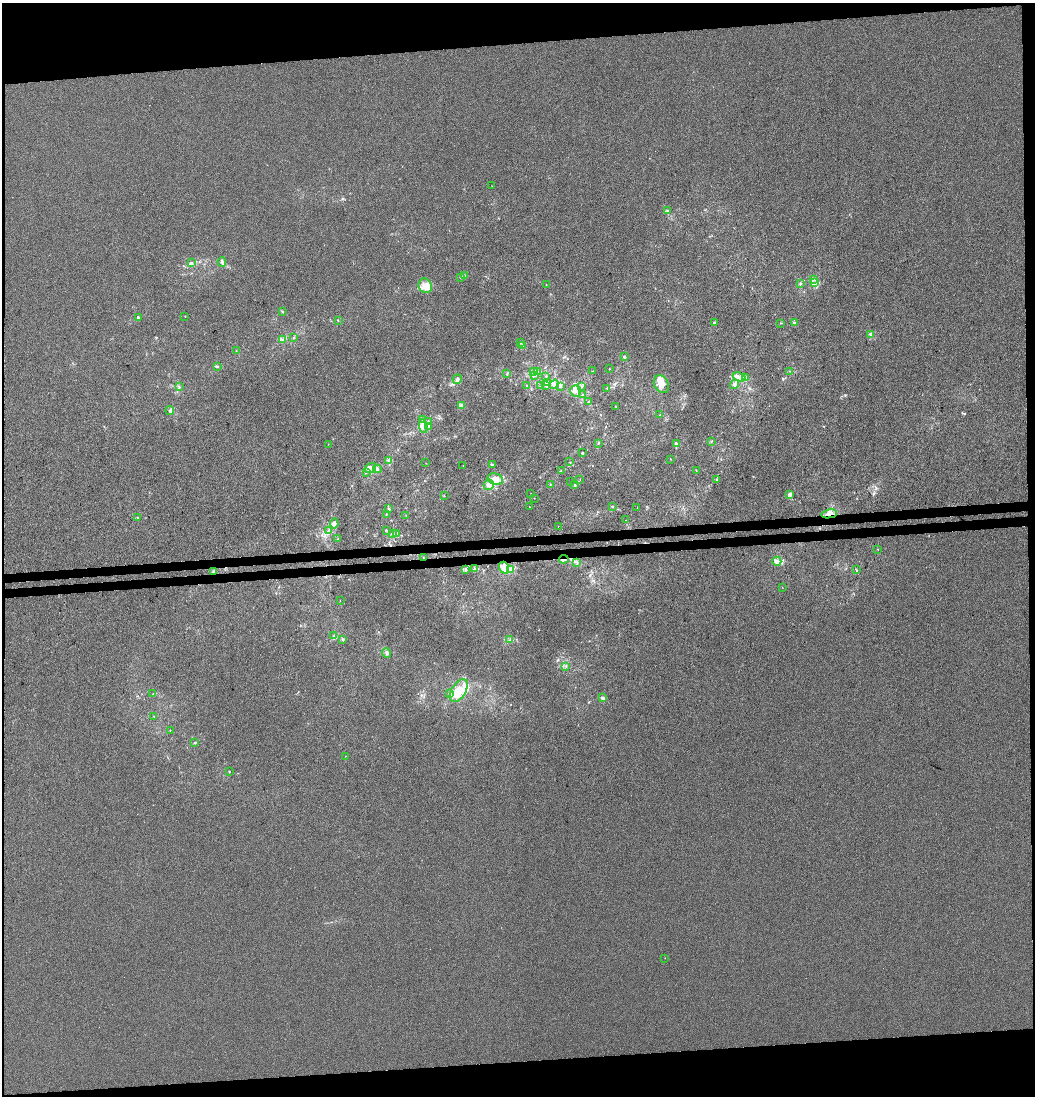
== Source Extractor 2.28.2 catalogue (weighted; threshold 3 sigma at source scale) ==
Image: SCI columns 38-4169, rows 56-4429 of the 4171 x 4484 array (HDU 1 of 3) = the unmasked area's bounding box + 8 px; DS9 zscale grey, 4 x 4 block average (1 PNG px = mean of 4 x 4 image px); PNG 1037 x 1098 px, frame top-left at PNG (2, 3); each listed source drawn as its Kron ellipse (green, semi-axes under 4 px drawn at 4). Shown black and unused: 10% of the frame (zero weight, under 3 of 4 exposures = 5% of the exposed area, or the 3 px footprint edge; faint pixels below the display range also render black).
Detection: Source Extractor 2.28.2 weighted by HDU 2 'WHT'. Background -5.85e-04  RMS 0.0047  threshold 0.0212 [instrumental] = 3 sigma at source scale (4.5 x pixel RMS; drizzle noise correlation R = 1.50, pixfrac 1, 0.0396/0.0396 arcsec/px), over >= 5 px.
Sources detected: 162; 4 inside a brighter object's white glare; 1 cosmic-ray / hot-pixel residue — neither listed nor drawn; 8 coinciding with a brighter row at this scale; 19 inside a brighter listed object's ellipse — not listed separately; the other 130 listed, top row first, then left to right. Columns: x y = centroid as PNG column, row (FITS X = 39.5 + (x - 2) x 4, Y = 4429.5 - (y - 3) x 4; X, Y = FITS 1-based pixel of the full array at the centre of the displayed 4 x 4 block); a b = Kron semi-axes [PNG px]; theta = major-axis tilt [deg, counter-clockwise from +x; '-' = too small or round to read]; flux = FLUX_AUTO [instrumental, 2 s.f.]
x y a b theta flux
492 186 2 2 - 0.49
668 211 2 2 - 1.8
222 262 4 2 - 5.1
191 263 4 2 - 3.4
464 276 3 3 - 4.8
461 278 2 2 - 1.9
813 280 2 2 - 1.1
815 283 4 2 - 5
546 284 2 2 - 0.76
800 284 2 2 - 3.6
425 286 7 6 - 29
282 312 3 2 - 1.9
185 316 2 2 - 0.7
138 317 2 2 - 14
338 320 2 2 - 1
714 323 2 2 - 2.5
780 323 3 2 - 1.3
794 323 3 2 - 3.5
871 334 2 2 - 48
294 338 2 2 - 2
283 340 3 2 - 3
520 342 2 2 - 3.4
522 345 3 2 - 3.5
236 351 2 2 - 1
624 357 3 2 - 3.6
218 367 2 2 - 1.2
609 369 2 2 - 0.57
593 371 2 2 - 0.84
790 371 2 2 - 0.66
534 372 2 2 - 2.3
538 372 2 2 - 0.8
506 374 2 2 - 0.84
534 375 3 2 - 6
546 376 2 2 - 0.87
739 377 6 4 -20 12
745 378 3 3 - 4.6
457 379 5 3 - 9.6
548 383 4 3 - 6
554 384 5 4 - 8.1
661 384 9 7 -59 27
734 384 5 4 - 12
541 385 2 2 - 2.7
546 385 4 3 - 5.6
527 386 3 2 - 3.9
581 386 2 2 - 2.2
179 387 3 2 - 1.9
561 387 2 2 - 1.6
607 388 2 2 - 1.7
576 391 6 5 - 15
582 395 3 2 - 2.3
589 402 3 2 - 2.4
461 406 3 3 - 4.3
615 406 2 2 - 0.87
170 410 4 2 - 3.4
660 415 2 2 - 1.5
423 419 2 2 - 0.84
428 421 4 2 - 2.6
423 426 7 4 -79 13
429 426 3 2 - 4.6
711 441 2 2 - 1.3
598 443 2 2 - 1.6
328 444 2 2 - 0.76
676 444 2 2 - 9.5
583 453 2 2 - 1.6
671 459 2 2 - 0.86
389 460 3 2 - 3.9
570 462 2 2 - 1.1
426 463 2 2 - 0.47
463 465 2 2 - 0.64
492 465 3 2 - 2.6
370 468 6 5 - 11
377 469 4 3 - 5.6
696 470 2 2 - 0.9
561 471 2 2 - 1.4
366 472 2 2 - 1.1
495 479 8 5 -20 28
580 479 2 2 - 0.71
717 479 2 2 - 0.87
570 482 2 2 - 0.61
550 484 2 2 - 0.81
489 485 5 4 - 13
575 485 2 2 - 2
531 493 2 2 - 0.48
790 494 3 3 - 8.4
444 496 2 2 - 1
534 498 2 2 - 0.64
612 506 2 2 - 1.3
529 507 2 2 - 0.8
637 507 2 2 - 3.7
388 509 3 2 - 2.4
386 514 2 2 - 1
829 514 8 3 10 14
406 515 2 2 - 1.8
137 518 2 2 - 1.2
626 520 2 2 - 0.96
334 524 5 3 - 14
558 526 2 2 - 0.59
386 530 2 2 - 2.7
329 531 2 2 - 2.2
397 533 3 2 - 2.1
392 534 2 2 - 1.5
338 539 2 2 - 1.5
878 549 2 2 - 0.78
423 557 2 2 - 1.3
564 559 5 2 - 5.5
777 561 5 4 - 10
577 562 2 2 - 2.8
504 568 6 5 - 31
474 569 3 2 - 5.5
465 570 3 3 - 3.5
510 570 3 2 - 19
856 570 3 2 - 1.9
214 571 2 2 - 1.4
782 587 2 2 - 0.76
340 601 2 2 - 0.51
334 635 2 2 - 1.4
343 639 2 2 - 3
510 640 2 2 - 1.6
387 653 5 3 - 5.4
566 666 2 2 - 1.1
459 691 13 7 58 43
450 693 3 2 - 3.4
153 694 2 2 - 1
603 698 2 2 - 25
154 716 2 2 - 1.2
170 730 2 2 - 0.7
195 743 2 2 - 2.3
345 756 2 2 - 0.7
229 772 2 2 - 1
665 958 2 2 - 0.7
Overlapping masked pixels (flux is a lower limit): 2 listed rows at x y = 829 514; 564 559
Diffuse or blended objects may show on this block-average render without a row.